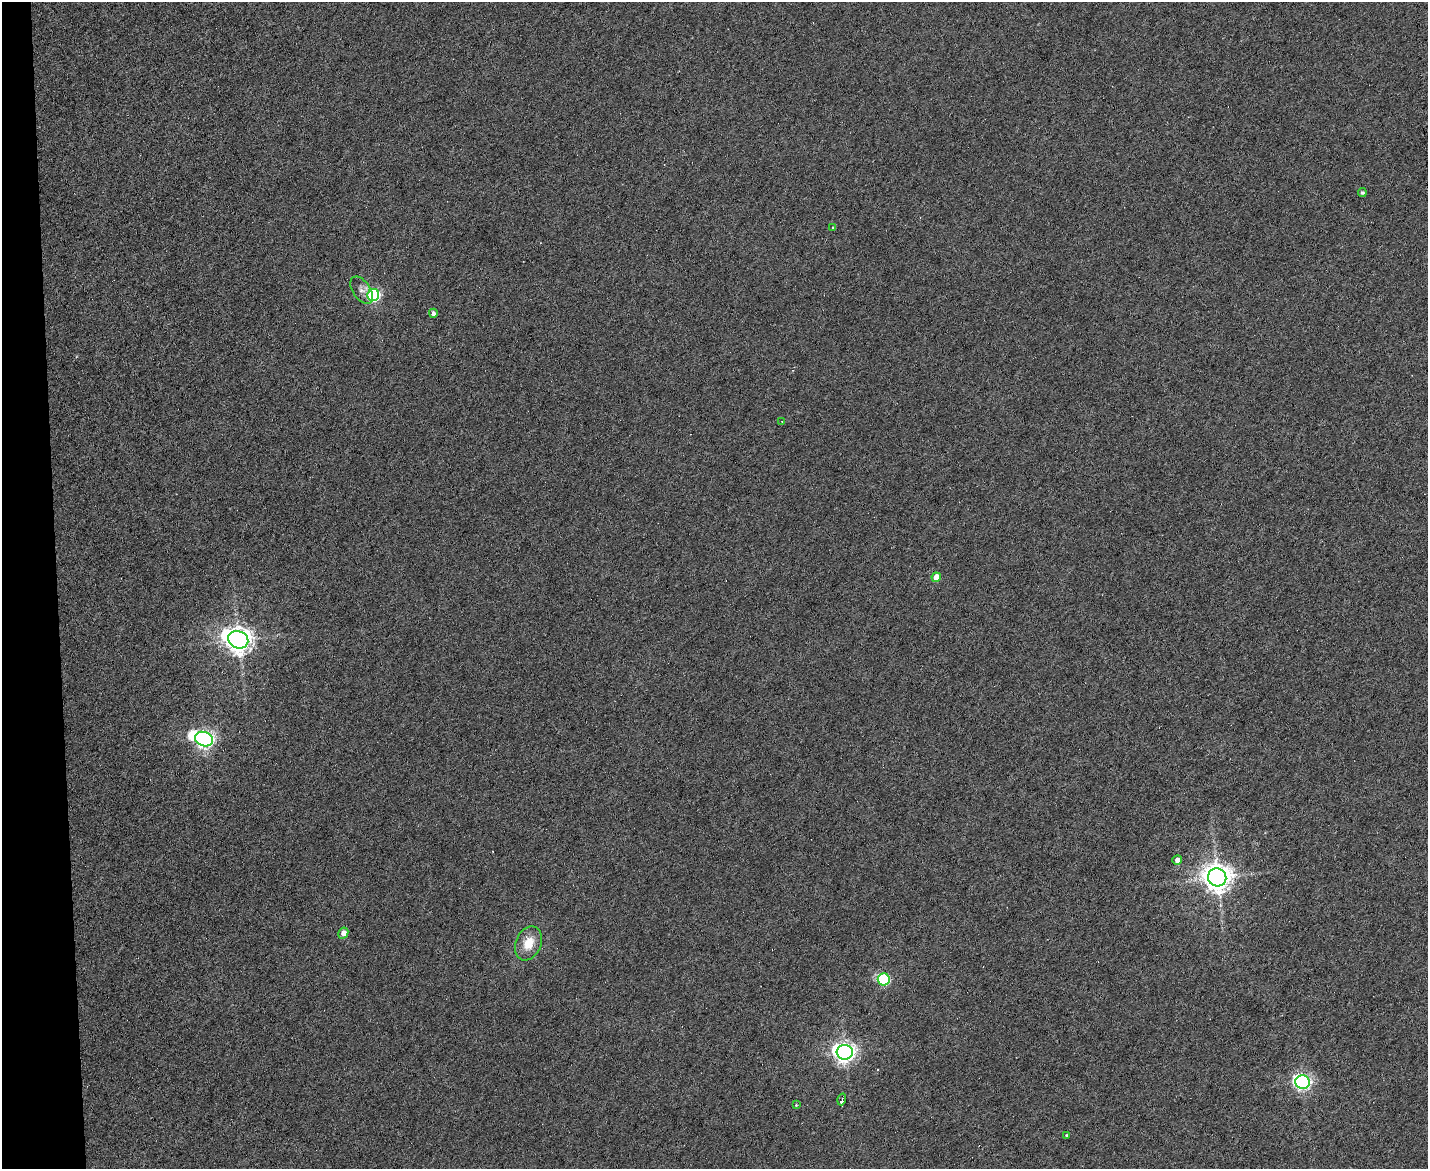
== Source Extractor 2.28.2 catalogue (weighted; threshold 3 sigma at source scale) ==
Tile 4 of 3 x 4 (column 1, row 2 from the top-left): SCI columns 240-1665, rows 2337-3503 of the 4649 x 4671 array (HDU 1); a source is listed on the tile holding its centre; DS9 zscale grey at full resolution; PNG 1430 x 1171 px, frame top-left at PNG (2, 2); each listed source drawn as its Kron ellipse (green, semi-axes under 4 px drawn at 4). Shown black and unused: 4% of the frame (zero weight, under 4 of 8 exposures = <1% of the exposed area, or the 3 px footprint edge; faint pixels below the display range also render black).
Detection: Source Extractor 2.28.2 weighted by HDU 2 'WHT'; one run over the whole footprint, this tile lists its part. Background 0.00302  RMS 0.004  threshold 0.0164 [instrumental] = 3 sigma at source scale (4.09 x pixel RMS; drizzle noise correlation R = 1.36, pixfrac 0.8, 0.05/0.05 arcsec/px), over >= 5 px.
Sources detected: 20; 1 cosmic-ray / hot-pixel residue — neither listed nor drawn; the other 19 listed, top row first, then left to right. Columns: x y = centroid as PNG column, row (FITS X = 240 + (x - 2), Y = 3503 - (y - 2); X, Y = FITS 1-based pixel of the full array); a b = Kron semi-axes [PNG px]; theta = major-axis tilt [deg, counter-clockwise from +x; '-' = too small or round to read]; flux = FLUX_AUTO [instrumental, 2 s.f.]
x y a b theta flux
1362 192 4 4 - 0.71
833 228 3 3 - 0.47
362 290 15 8 -55 2.3
373 295 6 6 - 55
433 313 4 4 - 1.2
782 421 3 3 - 0.31
936 577 5 4 - 5.2
238 640 10 8 -23 430
204 739 9 7 -18 170
1177 860 5 4 - 1.8
1217 877 9 9 - 510
343 933 6 4 61 3.1
529 943 18 12 67 6.8
884 979 6 6 - 37
845 1052 8 7 - 220
1302 1082 7 6 - 120
842 1099 6 3 72 16
796 1105 3 3 - 0.28
1066 1135 3 3 - 0.35